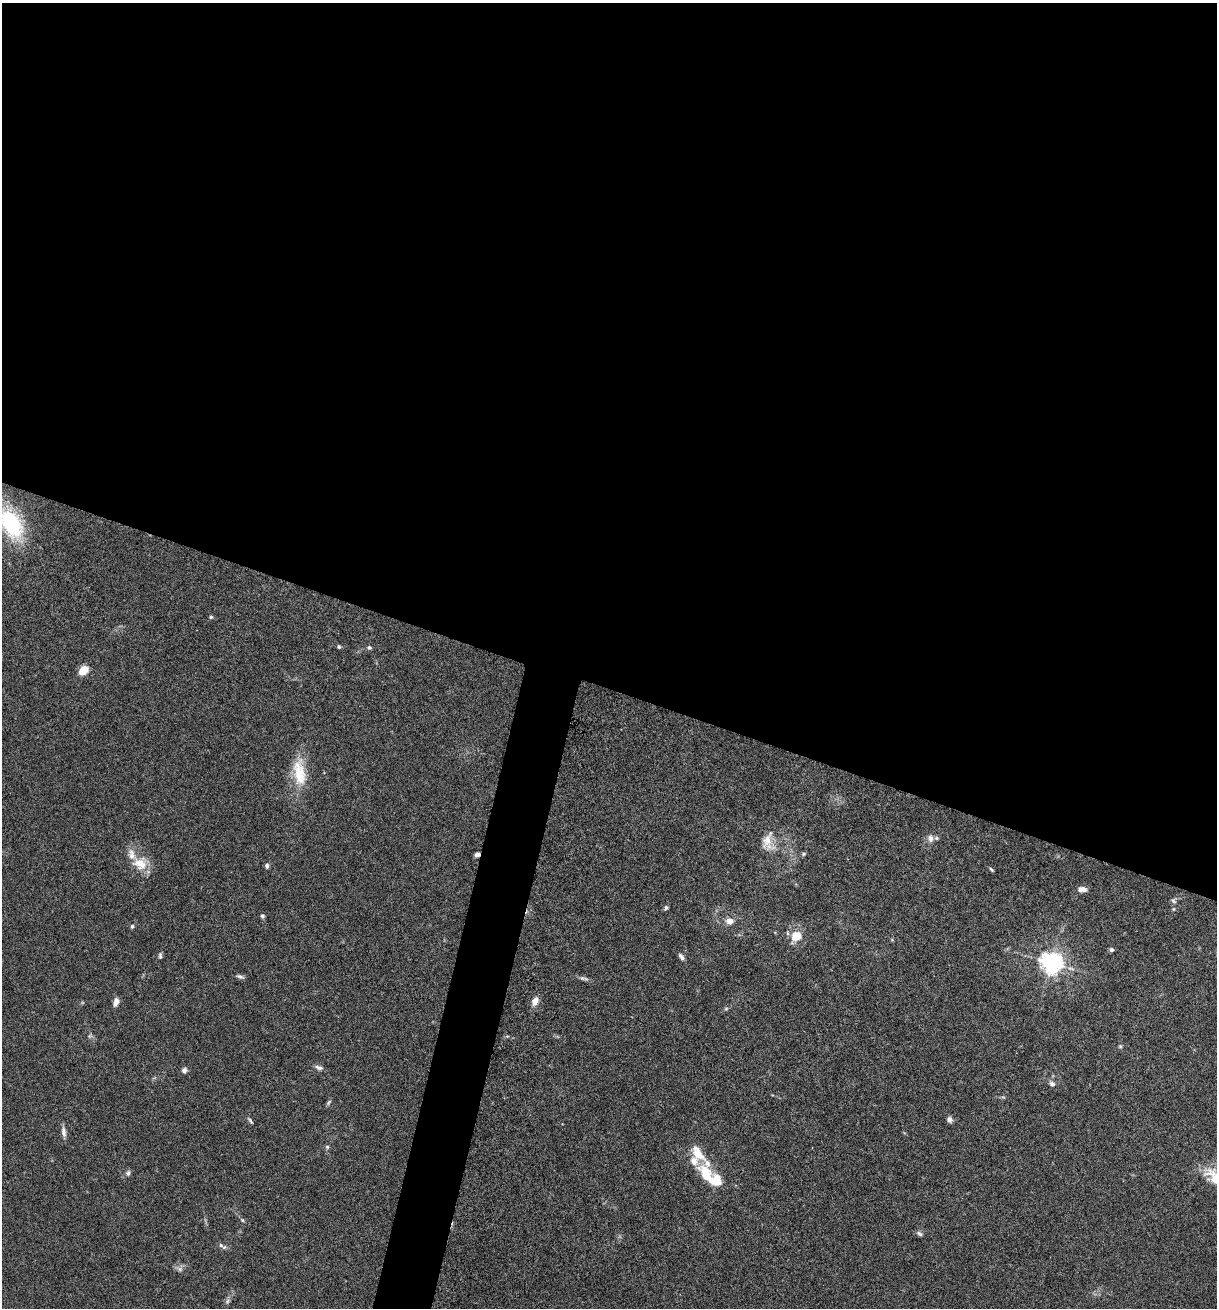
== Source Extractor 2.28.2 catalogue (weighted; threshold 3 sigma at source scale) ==
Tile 3 of 4 x 4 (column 3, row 1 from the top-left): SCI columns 2564-3778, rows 3944-5249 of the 5307 x 5252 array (HDU 1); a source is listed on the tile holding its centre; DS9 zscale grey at full resolution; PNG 1219 x 1310 px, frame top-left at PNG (2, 3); no overlay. Shown black and unused: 55% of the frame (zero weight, under 3 of 6 exposures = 3% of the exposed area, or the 3 px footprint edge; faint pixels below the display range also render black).
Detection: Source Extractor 2.28.2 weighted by HDU 2 'WHT'; one run over the whole footprint, this tile lists its part. Background 0.0264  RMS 0.0028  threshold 0.0115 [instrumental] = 3 sigma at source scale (4.09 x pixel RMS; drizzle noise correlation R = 1.36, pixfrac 0.8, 0.05/0.05 arcsec/px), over >= 5 px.
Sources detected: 54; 1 too faint to see at this stretch — not listed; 5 inside a brighter listed object's ellipse — not listed separately; the other 48 listed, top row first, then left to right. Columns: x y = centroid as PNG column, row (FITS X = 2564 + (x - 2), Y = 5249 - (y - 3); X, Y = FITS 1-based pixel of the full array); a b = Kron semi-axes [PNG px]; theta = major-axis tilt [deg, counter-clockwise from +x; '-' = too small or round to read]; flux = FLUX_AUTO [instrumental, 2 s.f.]
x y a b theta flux
12 524 28 16 -62 24
211 617 5 4 - 0.36
339 647 5 4 - 0.4
369 647 6 5 - 0.49
84 670 9 7 42 4.4
299 773 39 16 -83 8.4
930 838 11 7 -82 1.2
767 840 29 16 -79 4.3
477 854 5 4 - 0.87
804 854 6 5 - 0.43
140 864 21 17 -17 5.3
267 865 7 5 -87 0.59
991 869 7 3 -45 0.37
1082 889 10 6 -4 1.4
1174 901 8 6 -61 0.68
666 908 6 5 - 0.48
1173 909 5 4 - 0.31
262 916 5 5 - 0.51
730 921 7 6 - 2.2
132 926 5 4 - 0.41
796 936 5 5 - 9.1
1111 950 5 4 - 0.74
160 956 9 4 82 0.54
681 957 9 5 -51 0.81
1051 963 7 7 - 180
240 976 10 5 -18 0.68
582 978 8 6 -34 0.6
535 1001 9 7 66 2.1
116 1002 9 5 75 1.6
726 1008 6 4 2 0.34
1120 1046 5 5 - 0.33
319 1067 11 6 -18 0.88
184 1070 7 6 - 0.78
1052 1084 7 6 - 0.9
329 1102 9 4 46 0.44
949 1119 7 6 - 0.96
250 1121 10 4 -53 0.44
64 1132 14 6 -82 1.2
327 1147 6 5 - 0.41
698 1153 24 12 -54 4.5
128 1173 8 6 70 0.65
706 1173 18 12 -54 6.5
1215 1177 34 19 -40 8
242 1220 6 5 - 0.4
919 1234 10 5 -26 0.64
221 1245 7 5 -46 0.61
180 1269 8 6 -27 0.91
227 1301 7 6 - 0.59
Overlapping masked pixels (flux is a lower limit): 1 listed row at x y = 477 854
Isophote crosses this tile's border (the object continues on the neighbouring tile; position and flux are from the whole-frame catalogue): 2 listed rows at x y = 12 524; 1215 1177